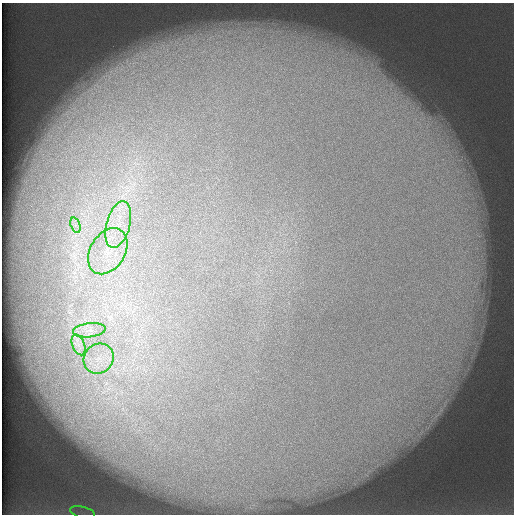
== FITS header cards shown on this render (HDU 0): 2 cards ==
NAXIS1  =                  512 /
NAXIS2  =                  512 /

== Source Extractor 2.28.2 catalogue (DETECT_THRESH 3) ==
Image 512 x 512 px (HDU 0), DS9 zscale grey, 1 PNG px = 1 image px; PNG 516 x 516 px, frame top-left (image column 1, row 512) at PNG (2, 3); each listed source drawn as its Kron ellipse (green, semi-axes under 4 px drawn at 4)
Background 120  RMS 5.9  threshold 17.6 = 3 sigma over >= 5 px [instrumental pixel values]
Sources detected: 7; all 7 listed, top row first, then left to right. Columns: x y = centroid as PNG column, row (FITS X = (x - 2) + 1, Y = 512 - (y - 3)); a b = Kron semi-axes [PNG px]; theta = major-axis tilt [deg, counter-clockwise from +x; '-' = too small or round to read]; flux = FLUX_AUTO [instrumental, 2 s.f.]
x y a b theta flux
75 225 8 4 -71 1500
118 225 24 11 75 12000
108 251 25 17 58 15000
89 330 16 7 6 3900
78 345 11 6 -68 2700
99 359 16 14 45 8700
83 512 13 5 -14 2400